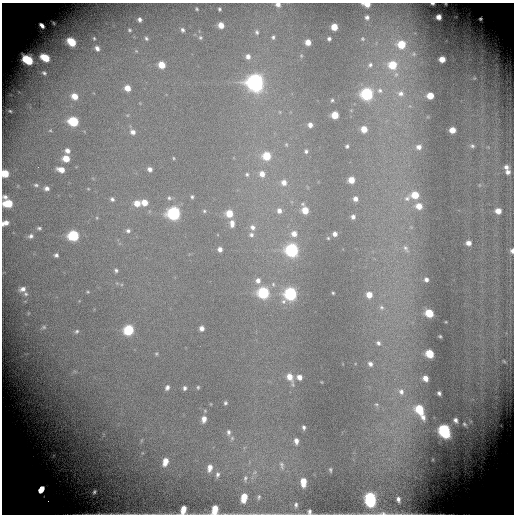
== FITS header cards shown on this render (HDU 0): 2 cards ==
NAXIS1  =                  512 / Required FITS header
NAXIS2  =                  512 / Required FITS header

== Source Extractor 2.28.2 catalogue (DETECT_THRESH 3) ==
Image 512 x 512 px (HDU 0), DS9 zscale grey, 1 PNG px = 1 image px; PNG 516 x 516 px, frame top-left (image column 1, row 512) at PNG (2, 3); no overlay
Background -0.943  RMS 0.14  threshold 0.416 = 3 sigma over >= 5 px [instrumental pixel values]
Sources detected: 172; all 172 listed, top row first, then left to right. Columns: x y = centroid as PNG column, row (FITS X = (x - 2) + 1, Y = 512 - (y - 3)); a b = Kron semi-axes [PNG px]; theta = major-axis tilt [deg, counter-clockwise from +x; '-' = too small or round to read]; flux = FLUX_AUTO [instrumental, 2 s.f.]
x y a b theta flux
432 3 4 2 - 11
278 4 5 4 - 40
367 4 7 4 -6 76
197 9 3 2 - 8.8
219 9 3 3 - 12
367 17 5 4 - 25
439 17 4 4 - 54
140 19 4 4 - 26
480 19 3 3 - 9.7
42 25 5 3 - 44
221 25 5 5 - 94
334 27 5 5 - 140
129 30 3 2 - 10
182 30 5 4 - 21
257 32 6 5 - 21
273 37 5 4 - 18
94 38 3 2 - 9.2
146 38 5 4 - 15
200 38 5 5 - 15
329 39 4 4 - 20
362 39 6 6 - 15
71 42 7 5 -41 310
308 42 5 5 - 84
401 44 8 7 - 270
97 48 5 4 - 41
136 51 4 4 - 9.1
414 54 7 6 - 25
248 56 6 6 - 47
45 58 8 5 -32 260
442 59 5 5 - 100
28 60 8 6 -34 520
162 65 5 5 - 170
370 65 8 6 45 29
392 65 8 8 - 280
44 73 6 5 - 23
396 74 8 6 74 39
474 78 5 5 - 11
255 82 7 7 - 5600
127 88 5 5 - 100
380 90 9 8 - 46
400 93 11 9 -3 76
367 94 6 6 - 1400
74 96 7 6 - 110
430 96 6 5 - 130
332 100 4 3 - 12
10 111 3 2 - 5.8
280 112 6 3 -71 8.1
335 115 5 5 - 200
73 121 6 6 - 560
310 125 5 4 - 47
364 129 6 5 - 120
50 130 4 3 - 7.8
452 130 5 5 - 96
133 132 7 6 - 48
286 145 6 5 - 14
347 146 5 4 - 16
472 146 5 5 - 17
419 147 7 6 - 45
67 151 5 5 - 43
306 151 5 5 - 21
266 156 6 6 - 290
66 158 6 5 - 140
173 158 4 3 - 8.9
506 167 5 5 - 37
150 169 5 5 - 42
61 170 7 5 -17 90
508 172 6 6 - 40
5 173 6 5 - 220
247 174 6 6 - 19
262 174 7 6 - 77
351 180 5 5 - 130
284 182 7 6 - 72
36 185 7 4 -9 17
46 188 6 5 - 36
88 189 4 3 - 6.9
415 195 6 6 - 180
5 197 5 4 - 29
192 197 5 4 - 16
169 198 6 5 - 20
407 198 9 7 28 40
112 199 5 4 - 22
355 199 5 5 - 48
144 202 6 5 - 120
8 203 7 6 - 280
137 203 7 6 - 110
419 206 7 6 - 98
305 210 6 6 - 160
204 211 5 5 - 14
279 211 7 6 - 49
498 211 6 5 - 86
173 213 6 6 - 2000
229 213 6 6 - 200
353 217 6 5 - 34
5 223 7 4 21 60
232 223 9 6 -87 66
252 227 7 7 - 50
39 228 5 4 - 17
128 231 6 5 - 25
294 234 7 6 - 78
335 234 4 4 - 44
251 235 7 6 - 32
31 236 7 6 - 28
73 236 6 6 - 790
328 238 4 4 - 10
468 243 5 4 - 50
406 248 12 7 -62 46
220 249 5 5 - 46
291 250 7 6 - 1900
512 251 5 4 - 41
56 255 4 4 - 22
116 270 6 5 - 20
426 279 5 5 - 31
258 281 7 7 - 51
273 284 7 6 - 24
23 289 6 5 - 42
88 292 5 4 - 10
263 293 6 6 - 1100
333 293 3 3 - 9.9
26 294 6 6 - 21
290 294 7 6 - 1700
369 295 6 6 - 110
381 307 8 7 - 34
429 313 6 5 - 280
44 327 7 5 14 19
202 328 5 4 - 51
128 330 6 6 - 650
77 331 7 5 44 21
440 336 3 2 - 10
378 343 7 6 - 33
156 354 5 4 - 13
429 354 6 5 - 280
504 361 4 2 - 8.6
370 364 7 6 - 39
290 377 11 6 -66 120
299 377 5 5 - 61
425 378 5 4 - 72
198 387 5 4 - 12
167 388 6 5 - 29
184 388 5 4 - 24
401 392 9 8 - 53
439 393 4 4 - 21
225 403 4 4 - 17
376 404 6 5 - 15
419 409 8 6 -60 360
423 417 9 6 -74 47
204 419 7 5 77 64
455 420 5 4 - 32
464 424 6 4 -50 16
304 427 5 4 - 22
444 431 8 6 -63 1700
228 432 9 6 -85 37
296 441 7 5 -86 48
165 462 9 6 72 110
282 465 12 6 -71 37
210 468 9 6 78 65
330 470 4 3 - 14
217 474 8 5 77 27
245 478 9 5 72 22
303 482 8 5 -87 160
41 489 6 4 56 270
94 492 4 3 - 19
259 497 6 3 76 13
244 498 7 5 80 180
370 499 8 6 -83 1800
398 499 5 4 - 29
296 505 5 4 - 19
215 509 8 5 76 170
183 510 8 5 71 120
309 512 5 4 - 23
383 513 11 5 2 27
100 514 29 3 -1 60
128 514 14 4 -4 29
At the frame edge (FLAGS 8, measured only in part): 13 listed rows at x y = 432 3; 278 4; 367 4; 5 173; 8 203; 5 223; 512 251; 215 509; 183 510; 309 512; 383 513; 100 514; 128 514